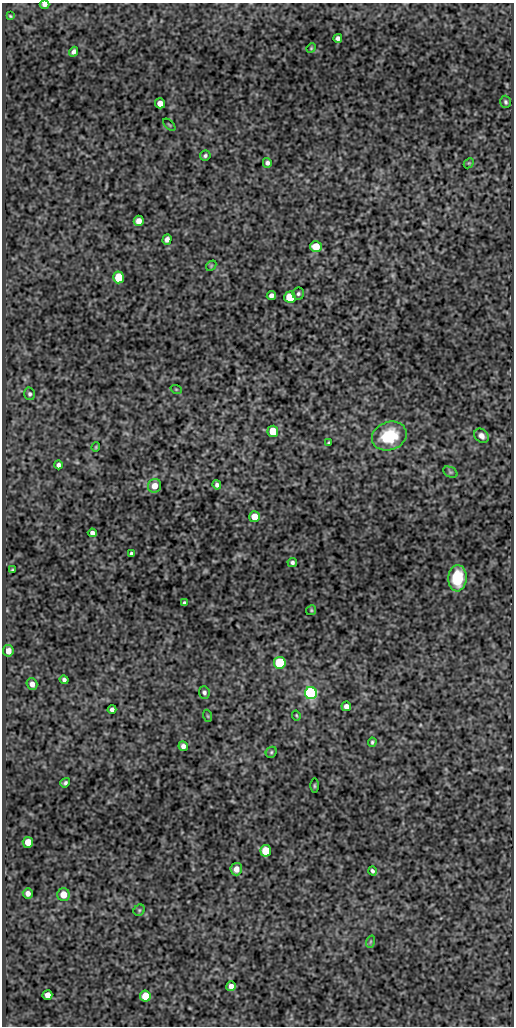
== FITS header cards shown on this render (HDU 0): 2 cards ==
NAXIS1  =                  512
NAXIS2  =                 1024

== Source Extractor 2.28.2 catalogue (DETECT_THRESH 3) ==
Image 512 x 1024 px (HDU 0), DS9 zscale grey, 1 PNG px = 1 image px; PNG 516 x 1028 px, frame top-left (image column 1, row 1024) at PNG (2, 3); each listed source drawn as its Kron ellipse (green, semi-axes under 4 px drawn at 4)
Background 71.4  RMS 0.42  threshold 1.27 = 3 sigma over >= 5 px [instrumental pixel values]
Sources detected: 64; all 64 listed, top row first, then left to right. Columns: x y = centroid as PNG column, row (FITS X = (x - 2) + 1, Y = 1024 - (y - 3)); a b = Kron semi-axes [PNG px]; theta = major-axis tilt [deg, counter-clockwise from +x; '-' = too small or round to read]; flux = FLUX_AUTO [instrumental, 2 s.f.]
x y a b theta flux
45 4 5 4 - 110
10 16 4 3 - 33
338 38 4 4 - 86
311 48 5 4 - 32
74 52 5 4 - 90
505 102 6 5 - 56
160 103 5 5 - 250
169 125 8 3 -45 28
205 156 5 5 - 60
267 163 5 4 - 82
469 163 6 4 43 35
139 221 5 5 - 220
167 239 5 4 - 120
316 246 6 5 - 590
211 266 6 4 48 35
119 277 6 5 - 840
298 294 6 5 - 67
271 296 5 4 - 130
290 297 6 5 - 1200
176 389 6 3 -19 25
29 394 6 5 - 63
273 431 5 5 - 650
389 436 18 14 22 1300
481 436 8 6 -44 140
329 443 4 3 - 39
96 447 4 4 - 31
58 465 4 4 - 86
450 472 8 5 -25 47
217 485 4 4 - 82
154 486 7 6 - 260
255 517 5 5 - 470
92 533 4 4 - 120
131 554 4 3 - 53
292 562 5 4 - 70
12 570 4 3 - 38
457 578 13 9 87 1200
184 603 4 3 - 55
311 610 5 4 - 35
8 651 6 5 - 220
280 663 6 6 - 2100
64 680 4 4 - 71
32 684 6 5 - 150
204 692 6 5 - 72
311 693 6 6 - 6400
346 706 5 4 - 130
112 709 4 4 - 80
296 715 5 3 - 28
208 716 6 4 -70 29
372 742 4 4 - 47
183 746 5 4 - 130
271 752 6 5 - 46
65 783 5 4 - 65
314 786 7 3 -90 36
28 842 5 5 - 420
266 851 6 5 - 860
236 869 6 6 - 220
373 871 4 3 - 65
28 893 5 5 - 140
63 894 6 6 - 380
139 910 6 5 - 43
370 942 6 4 71 40
231 986 5 4 - 160
47 995 5 5 - 210
145 996 5 5 - 630
At the frame edge (FLAGS 8, measured only in part): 1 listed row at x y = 45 4